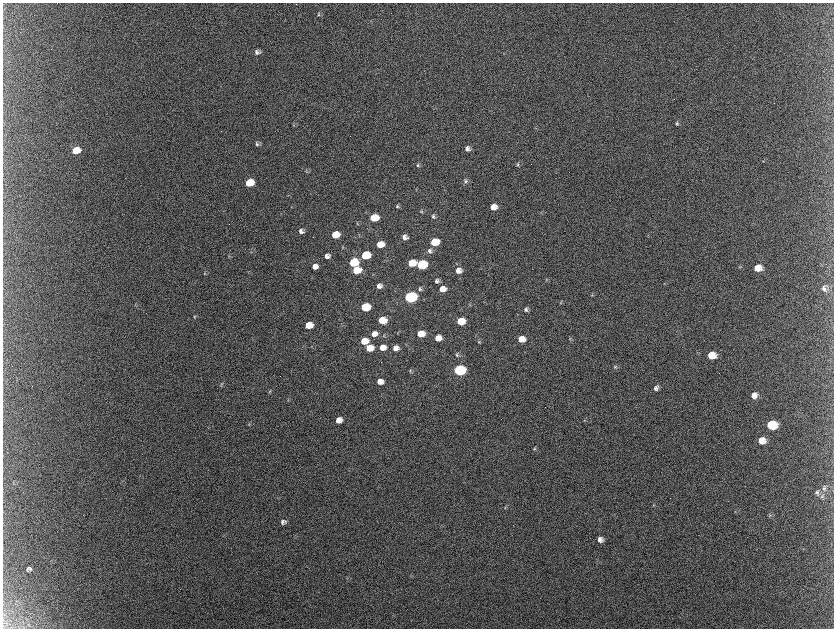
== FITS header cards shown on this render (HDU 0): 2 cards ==
NAXIS1  =                 1663 / length of data axis 1
NAXIS2  =                 1252 / length of data axis 2

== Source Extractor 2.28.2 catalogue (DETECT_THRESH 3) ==
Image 1663 x 1252 px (HDU 0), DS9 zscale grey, zoomed out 1/2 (1 PNG px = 2 x 2 image px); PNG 836 x 630 px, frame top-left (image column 2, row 1251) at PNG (3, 3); no overlay
Background 2130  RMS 31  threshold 94.3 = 3 sigma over >= 5 px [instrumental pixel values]
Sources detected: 102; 11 cannot appear on this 1/2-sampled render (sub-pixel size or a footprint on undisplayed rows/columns) and are not listed; the other 91 listed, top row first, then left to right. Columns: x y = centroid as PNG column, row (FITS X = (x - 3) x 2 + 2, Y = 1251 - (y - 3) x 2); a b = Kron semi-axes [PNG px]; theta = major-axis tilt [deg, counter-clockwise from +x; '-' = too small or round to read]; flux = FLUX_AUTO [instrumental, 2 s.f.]
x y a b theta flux
319 14 5 4 - 8.2e+03
257 52 6 6 - 2.1e+04
677 123 6 4 -80 1.2e+04
294 125 5 2 - 4.7e+03
536 128 3 2 - 3.8e+03
257 144 6 4 -54 1.3e+04
467 149 6 5 - 2.4e+04
76 150 7 6 - 1.9e+05
763 161 3 3 - 4.3e+03
418 165 5 4 - 1.1e+04
517 165 6 4 72 1.0e+04
306 171 4 4 - 6.9e+03
466 181 7 5 83 1.8e+04
249 183 6 5 - 2.6e+05
397 206 6 4 -54 1.2e+04
493 207 6 5 - 5.8e+04
421 212 5 4 - 8.8e+03
433 216 6 4 -75 1.4e+04
374 218 6 5 - 2.2e+05
357 224 5 3 - 6.8e+03
301 231 5 5 - 2.4e+04
335 235 6 5 - 1.5e+05
405 237 5 5 - 2.8e+04
434 242 6 5 - 1.9e+05
380 244 6 5 - 1.2e+05
342 247 4 3 - 5.2e+03
430 251 7 5 -52 2.0e+04
365 255 6 5 - 3.2e+05
228 256 4 3 - 4.7e+03
327 256 6 5 - 3.1e+04
353 262 7 5 19 3.0e+05
412 263 6 5 - 1.2e+05
422 264 7 5 13 5.1e+05
315 267 6 5 - 4.5e+04
758 268 7 6 - 8.0e+04
356 270 6 5 - 2.0e+05
458 270 7 6 - 4.8e+04
205 273 7 4 -86 9.1e+03
546 280 4 2 - 4.2e+03
437 281 6 5 - 1.9e+04
379 286 5 4 - 3.1e+04
824 288 8 7 - 3.0e+04
420 289 6 5 - 1.4e+04
442 289 6 5 - 6.8e+04
592 295 4 3 - 6.1e+03
410 297 7 5 12 1.5e+06
561 303 4 3 - 5.1e+03
470 305 4 3 - 5.8e+03
365 307 6 5 - 3.7e+05
526 310 6 5 - 1.6e+04
194 317 5 3 - 6.4e+03
382 320 6 5 - 1.5e+05
461 321 6 5 - 1.9e+05
309 325 6 5 - 1.5e+05
374 334 6 5 - 4.7e+04
421 334 6 5 - 1.2e+05
384 335 5 4 - 8.6e+03
438 338 6 5 - 5.9e+04
521 339 6 5 - 9.1e+04
570 339 5 4 - 7.8e+03
364 341 6 5 - 1.2e+05
479 342 5 4 - 9.2e+03
382 347 7 6 - 6.2e+04
369 348 6 5 - 1.2e+05
396 348 7 6 - 3.9e+04
457 355 7 4 79 1.2e+04
711 355 7 6 - 1.2e+05
615 367 5 4 - 9.0e+03
459 370 7 5 10 1.2e+06
410 371 6 3 78 7.6e+03
380 381 6 5 - 5.3e+04
221 385 7 2 89 6.1e+03
656 388 7 5 77 2.2e+04
270 391 7 2 77 6.0e+03
754 395 7 6 - 5.6e+04
288 400 4 3 - 4.8e+03
339 420 6 5 - 6.0e+04
584 420 5 3 - 5.3e+03
249 424 5 3 - 6.7e+03
771 425 8 6 -1 3.3e+05
762 440 7 6 - 7.3e+04
534 449 5 4 - 8.2e+03
824 488 7 6 - 1.9e+04
817 492 7 5 -89 1.6e+04
822 496 6 5 - 1.4e+04
653 505 3 2 - 3.5e+03
505 507 3 3 - 5.5e+03
770 515 5 4 - 8.9e+03
283 522 6 5 - 2.1e+04
600 540 5 5 - 3.2e+04
29 569 5 5 - 1.8e+04
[11 sub-pixel or undisplayed-footprint detections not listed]